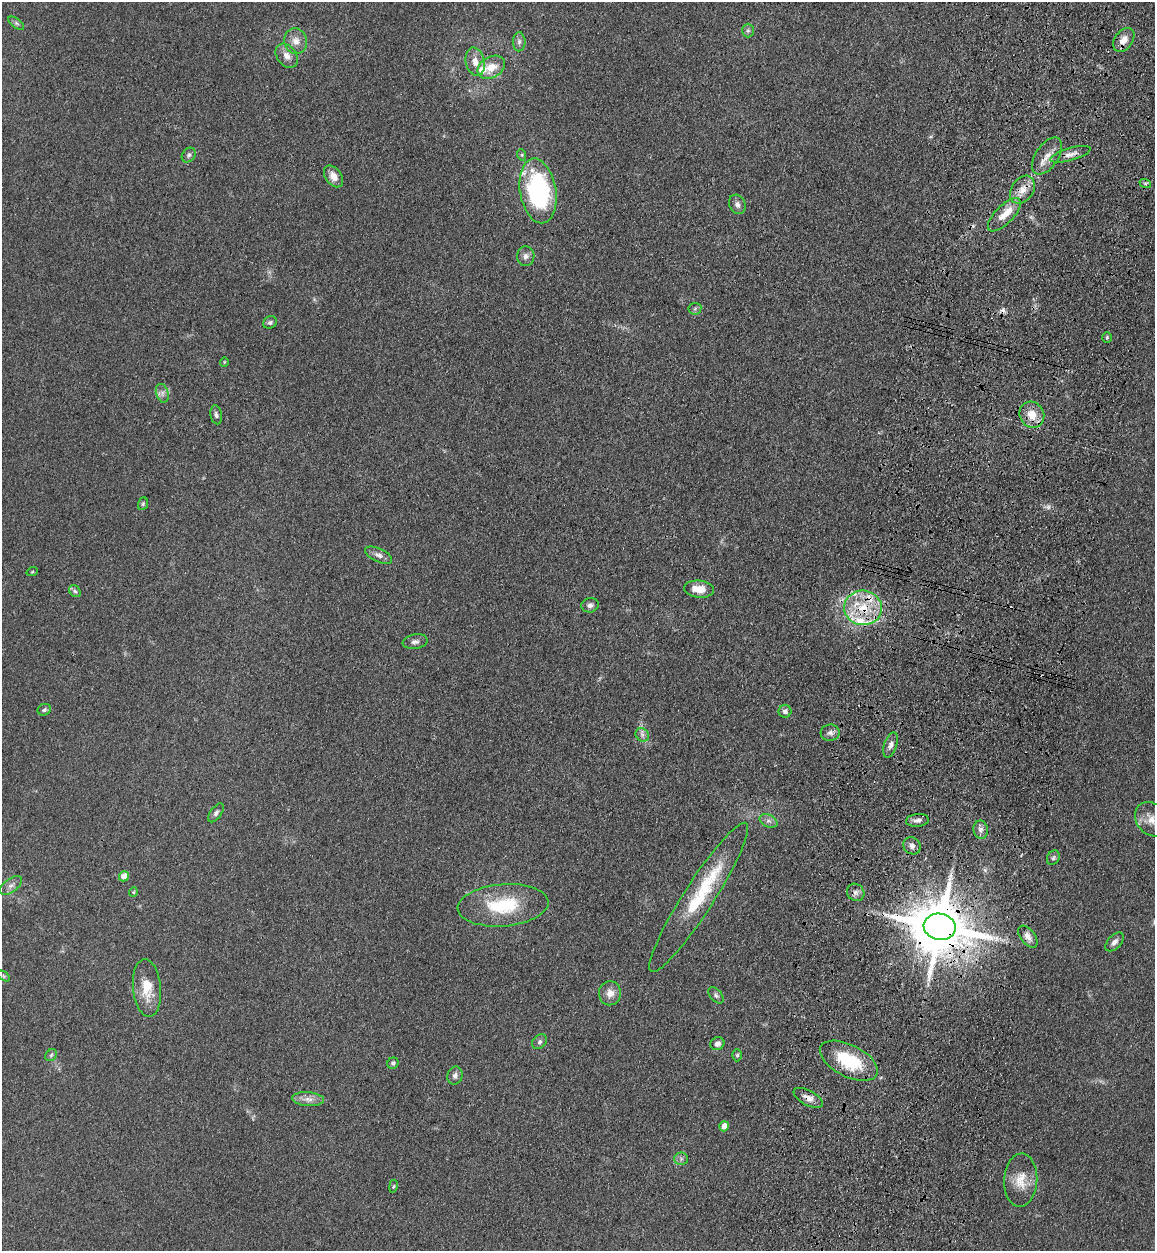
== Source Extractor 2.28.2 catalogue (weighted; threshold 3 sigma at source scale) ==
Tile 10 of 4 x 4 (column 2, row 3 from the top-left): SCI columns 1512-2664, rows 1285-2533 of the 5209 x 5064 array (HDU 1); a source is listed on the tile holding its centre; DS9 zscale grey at full resolution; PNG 1157 x 1253 px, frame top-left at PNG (2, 2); each listed source drawn as its Kron ellipse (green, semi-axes under 4 px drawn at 4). Shown black and unused: <1% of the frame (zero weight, under 3 of 4 exposures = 6% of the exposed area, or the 3 px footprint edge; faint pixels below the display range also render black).
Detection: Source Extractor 2.28.2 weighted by HDU 2 'WHT'; one run over the whole footprint, this tile lists its part. Background 0.135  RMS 0.0077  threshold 0.0348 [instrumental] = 3 sigma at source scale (4.5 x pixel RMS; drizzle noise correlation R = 1.50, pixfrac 1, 0.05/0.05 arcsec/px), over >= 5 px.
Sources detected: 80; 1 too faint to see at this stretch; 2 cosmic-ray / hot-pixel residue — neither listed nor drawn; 5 inside a brighter listed object's ellipse — not listed separately; the other 72 listed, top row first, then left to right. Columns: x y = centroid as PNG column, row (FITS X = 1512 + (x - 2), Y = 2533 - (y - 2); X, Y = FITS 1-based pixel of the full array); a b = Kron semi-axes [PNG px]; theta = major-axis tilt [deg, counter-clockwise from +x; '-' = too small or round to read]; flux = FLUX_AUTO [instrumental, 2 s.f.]
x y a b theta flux
16 23 9 4 -36 1.6
748 30 7 6 - 1.8
1124 40 13 9 54 7.6
296 41 13 11 -75 7.1
519 42 9 6 90 2.7
287 56 13 9 -53 5.9
475 62 14 9 -77 7.7
491 67 15 10 31 13
1071 154 21 6 16 5.3
189 155 8 6 51 1.9
522 155 6 4 -72 1
1047 156 21 11 57 9.2
333 176 12 8 -54 6.5
1145 183 6 4 -18 1.1
1022 190 15 10 56 9.4
538 191 32 18 -80 120
737 204 10 8 -64 3.6
1004 215 21 9 45 12
526 256 10 9 - 3.5
695 309 6 6 - 1.6
270 322 7 6 - 1.8
1107 338 5 4 - 1.1
224 362 5 3 - 0.6
162 393 9 6 -74 3
216 415 9 6 -79 2.2
1032 415 13 12 - 13
143 504 6 5 - 1.2
379 555 14 6 -24 3.8
32 572 6 3 19 0.76
699 589 15 8 -6 11
75 591 6 5 - 1.6
590 605 9 7 10 2.7
863 608 19 17 -5 27
415 642 12 7 9 3.2
44 710 7 5 26 1.7
785 711 6 6 - 2.7
830 733 9 8 - 3.1
642 735 7 6 - 2.4
890 745 13 6 71 3.7
216 813 11 5 54 2.3
1151 819 18 15 -51 11
917 820 11 6 5 3.1
768 821 9 6 -26 2.9
981 830 9 7 -80 3.4
912 846 9 8 - 3.6
1053 858 8 6 60 1.7
124 876 5 4 - 7.8
11 885 13 6 36 3.9
133 892 5 4 - 0.82
856 892 9 8 - 3.3
699 897 88 15 57 54
503 905 45 21 4 44
940 927 16 13 -10 5600
1028 937 13 7 -53 4.5
1115 942 11 6 47 3.7
4 976 7 4 -35 1.2
147 988 29 14 -84 19
610 993 12 11 - 6.7
716 995 10 5 -49 2.1
540 1042 8 6 46 2.4
717 1044 7 6 - 3.7
51 1055 6 5 - 1.4
737 1055 6 5 - 1.2
849 1061 31 16 -27 40
393 1063 6 5 - 1.8
455 1075 9 7 71 3.1
808 1098 16 7 -28 5.5
308 1099 16 7 -4 5.2
724 1126 5 5 - 6.6
681 1159 6 6 - 2.1
1021 1180 27 16 87 15
393 1186 6 3 80 0.82
Overlapping masked pixels (flux is a lower limit): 6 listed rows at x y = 1071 154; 863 608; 940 927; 1028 937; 849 1061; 808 1098
Isophote crosses this tile's border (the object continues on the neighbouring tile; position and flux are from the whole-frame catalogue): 1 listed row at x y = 1151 819